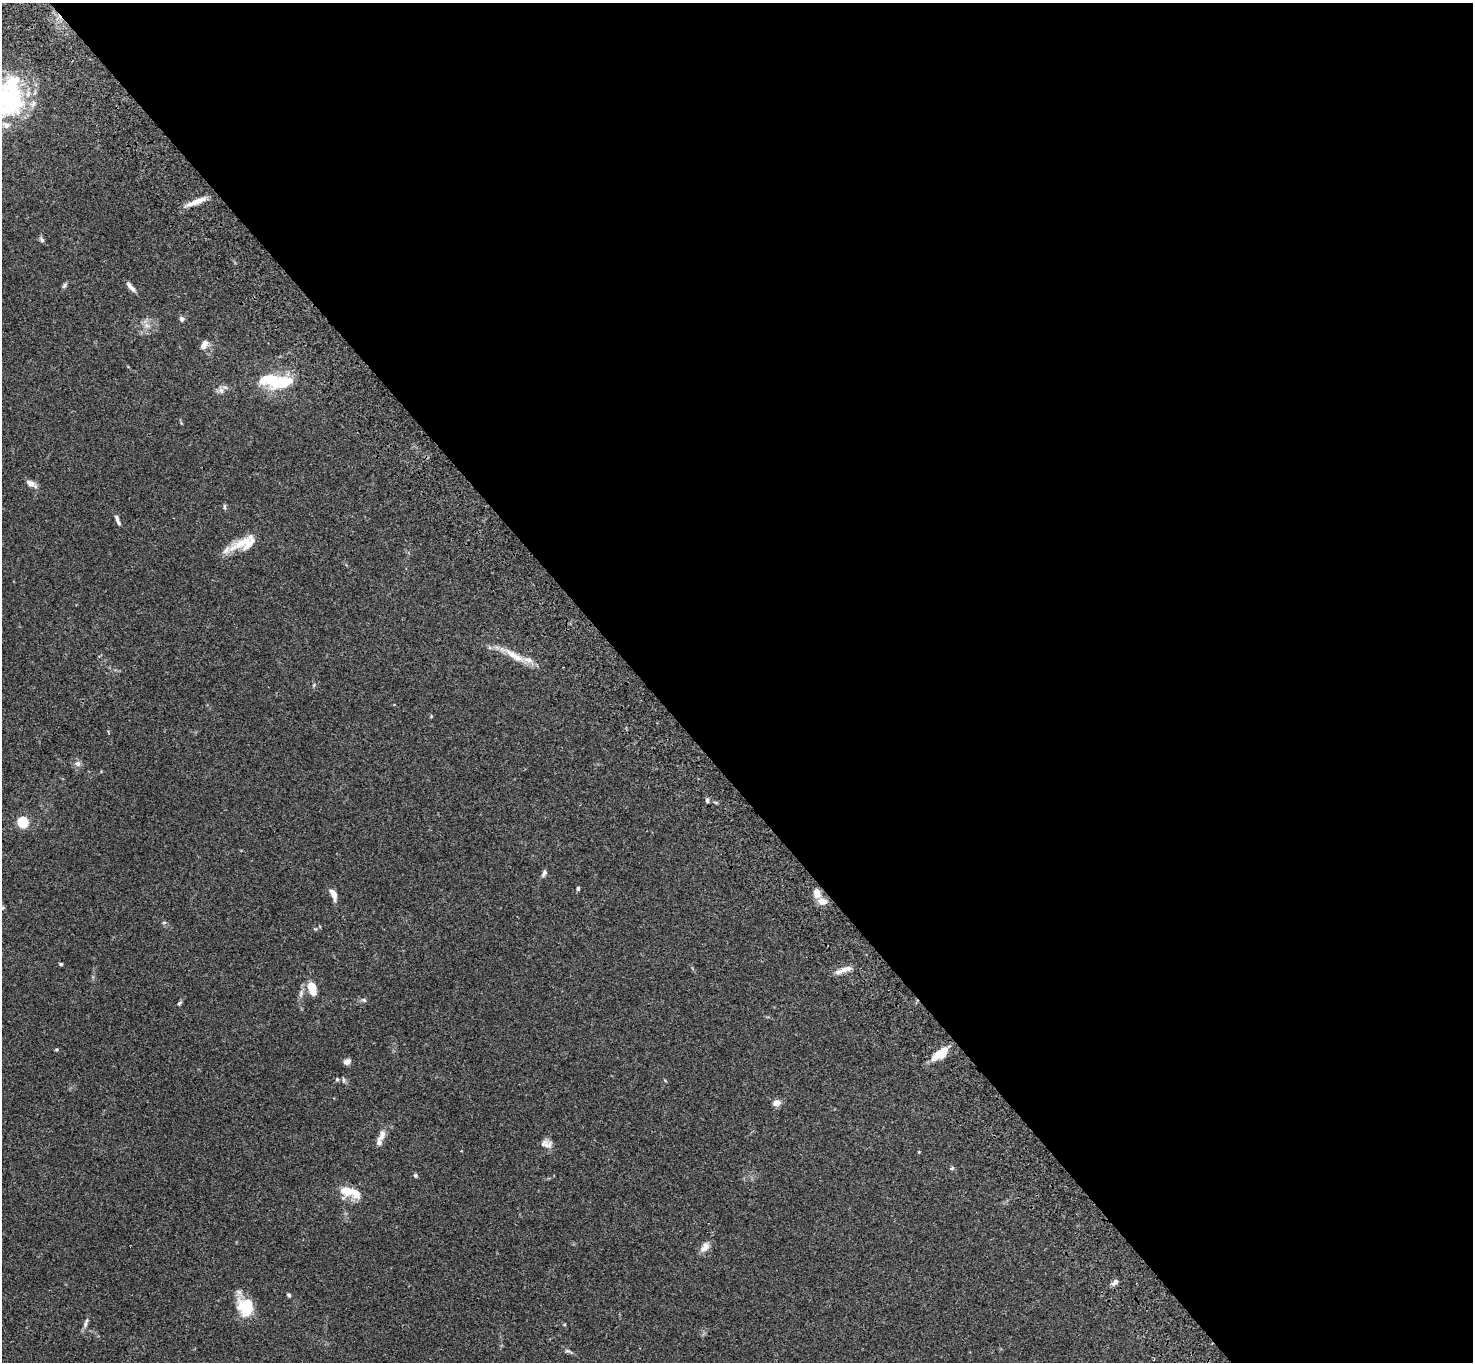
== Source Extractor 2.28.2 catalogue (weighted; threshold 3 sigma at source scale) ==
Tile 8 of 4 x 4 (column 4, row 2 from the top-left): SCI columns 4516-5986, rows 2960-4319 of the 6091 x 6060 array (HDU 1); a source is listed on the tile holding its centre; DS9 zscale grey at full resolution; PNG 1475 x 1364 px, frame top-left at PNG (2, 3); no overlay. Shown black and unused: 56% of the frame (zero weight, under 3 of 4 exposures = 6% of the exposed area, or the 3 px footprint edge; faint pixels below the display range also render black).
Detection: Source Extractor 2.28.2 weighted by HDU 2 'WHT'; one run over the whole footprint, this tile lists its part. Background 0.0792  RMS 0.0059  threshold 0.0263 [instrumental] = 3 sigma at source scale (4.5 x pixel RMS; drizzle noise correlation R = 1.50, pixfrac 1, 0.05/0.05 arcsec/px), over >= 5 px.
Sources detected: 57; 2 inside a brighter object's white glare — not listed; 8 inside a brighter listed object's ellipse — not listed separately; the other 47 listed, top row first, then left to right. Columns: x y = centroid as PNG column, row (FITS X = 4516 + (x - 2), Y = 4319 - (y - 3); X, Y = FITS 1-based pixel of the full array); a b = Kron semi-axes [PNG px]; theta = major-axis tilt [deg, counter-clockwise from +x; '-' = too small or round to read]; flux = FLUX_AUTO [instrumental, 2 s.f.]
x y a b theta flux
6 97 47 27 -81 64
196 202 25 6 22 6.3
42 240 8 5 -60 1.3
64 286 9 5 63 1.1
130 287 15 4 -48 2.7
182 319 5 5 - 1.8
146 325 9 5 -31 2
204 345 11 6 61 3.8
276 381 34 13 -7 31
221 390 9 6 -75 2
30 483 11 7 -28 3.4
225 507 8 4 -89 0.93
118 520 15 4 -67 1.8
241 543 43 9 32 12
514 655 34 8 -32 9.8
78 764 8 8 - 2.1
707 800 6 4 -87 1.1
23 822 5 5 - 40
544 873 8 5 64 1.7
578 889 5 4 - 0.91
817 893 11 8 -79 4.8
333 894 13 6 -68 4.1
2 908 7 5 -62 1.1
164 923 6 4 1 0.75
61 964 4 3 - 0.97
843 970 22 5 19 4.4
312 988 15 8 -74 9.1
301 993 12 6 83 2.2
364 1000 7 5 -26 1
179 1003 7 4 37 0.85
56 1050 5 3 - 0.58
940 1054 19 9 32 12
347 1062 8 6 29 2.4
337 1079 5 5 - 0.69
343 1080 6 4 -89 0.92
776 1103 8 7 - 3.8
382 1135 16 8 70 3.8
546 1144 15 9 -9 3.6
952 1168 6 5 - 0.8
415 1175 6 4 69 0.79
346 1191 12 8 -22 9.2
704 1247 15 9 51 3.9
1114 1283 11 6 43 1.8
289 1295 5 4 - 0.9
246 1305 24 20 30 15
86 1323 15 5 71 1.9
567 1351 8 4 0 1
Isophote crosses this tile's border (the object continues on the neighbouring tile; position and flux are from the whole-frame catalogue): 2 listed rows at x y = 6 97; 2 908